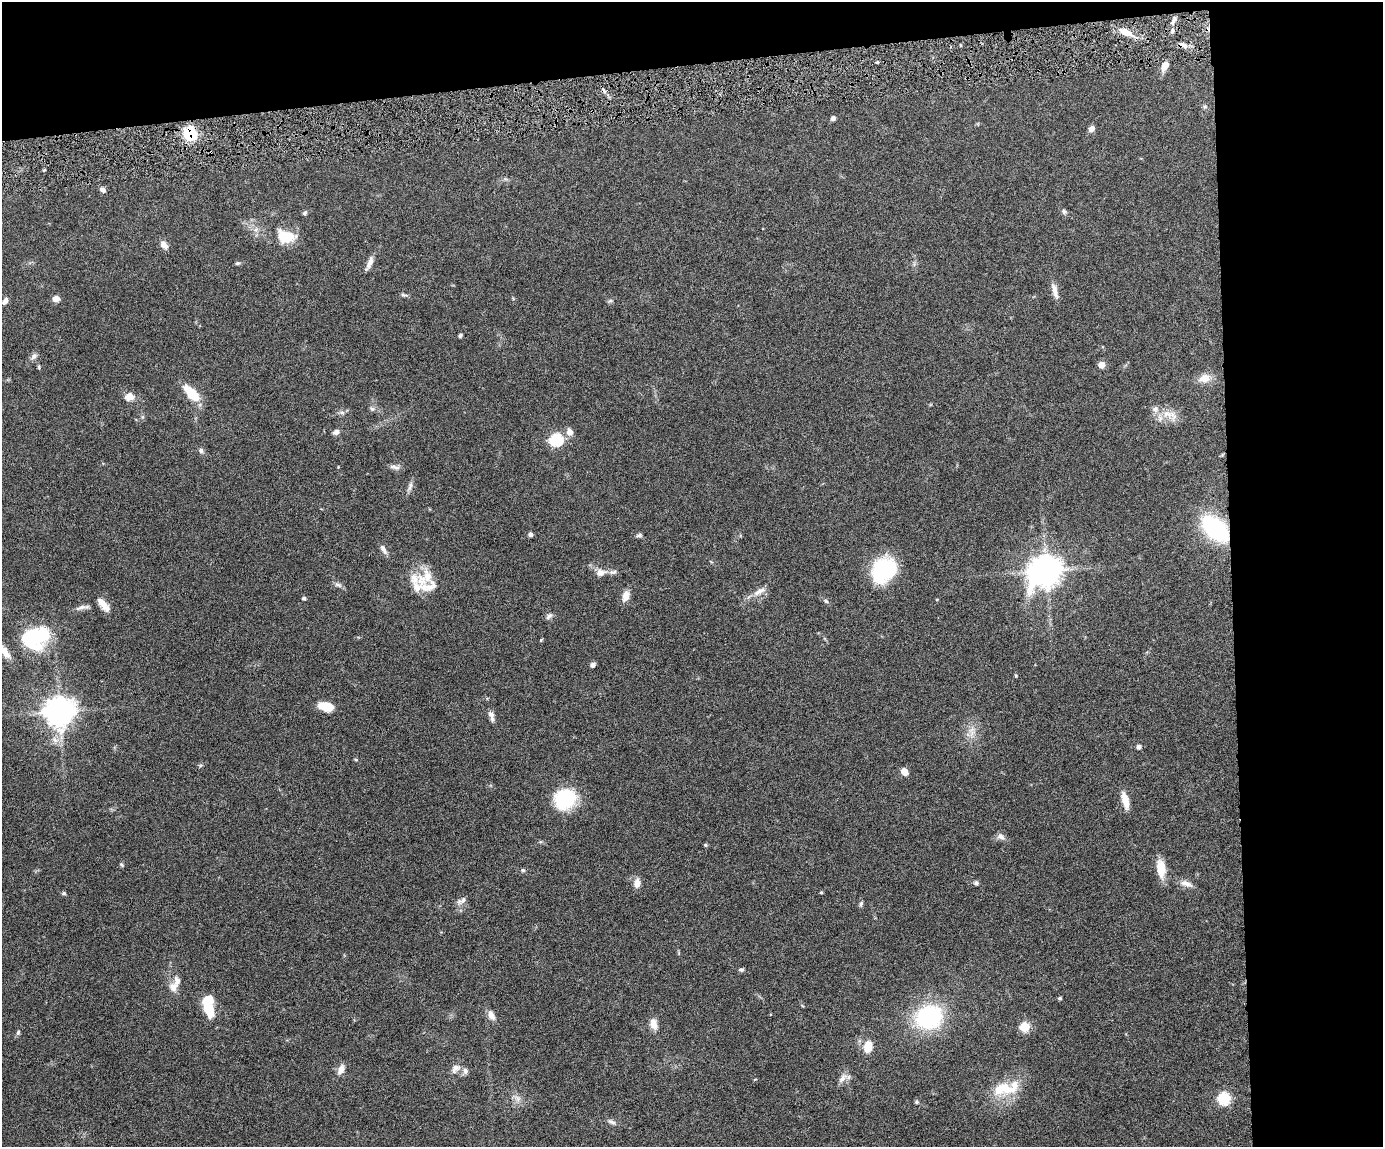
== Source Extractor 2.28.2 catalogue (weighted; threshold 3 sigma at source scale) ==
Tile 3 of 3 x 4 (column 3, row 1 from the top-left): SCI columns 3004-4384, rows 3438-4582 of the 4519 x 4583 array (HDU 1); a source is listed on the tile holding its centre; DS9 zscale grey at full resolution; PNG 1385 x 1149 px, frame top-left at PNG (2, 2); no overlay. Shown black and unused: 17% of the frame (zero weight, under 4 of 8 exposures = <1% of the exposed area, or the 3 px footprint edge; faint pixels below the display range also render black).
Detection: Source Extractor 2.28.2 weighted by HDU 2 'WHT'; one run over the whole footprint, this tile lists its part. Background 0.0445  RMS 0.0037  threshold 0.0153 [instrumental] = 3 sigma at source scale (4.09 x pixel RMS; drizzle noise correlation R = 1.36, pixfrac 0.8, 0.05/0.05 arcsec/px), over >= 5 px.
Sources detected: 106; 2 inside a brighter object's white glare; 1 cosmic-ray / hot-pixel residue — not listed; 8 inside a brighter listed object's ellipse — not listed separately; the other 95 listed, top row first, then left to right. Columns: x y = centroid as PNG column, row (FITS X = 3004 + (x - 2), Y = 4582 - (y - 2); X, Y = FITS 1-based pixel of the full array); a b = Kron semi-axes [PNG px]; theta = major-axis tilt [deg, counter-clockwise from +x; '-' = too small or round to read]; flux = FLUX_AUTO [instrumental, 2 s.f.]
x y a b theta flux
1174 20 12 4 56 1
1126 32 15 8 -18 3.6
1164 66 12 6 65 2.3
833 118 5 4 - 1
1091 129 7 6 - 1.5
190 134 11 10 - 15
44 170 4 3 - 0.34
103 190 8 6 -44 1
1064 212 7 5 -63 0.75
305 213 6 5 - 0.66
286 236 20 13 -11 9.1
164 245 12 8 -50 1.8
370 262 15 6 68 2
237 263 6 4 20 0.53
1055 291 23 6 -75 2.2
404 295 11 3 -9 0.6
56 299 7 6 - 2.1
5 301 8 6 53 1.3
610 301 6 4 18 0.49
460 335 4 4 - 0.65
34 356 10 6 45 1.1
1101 365 5 5 - 4.5
39 367 6 4 -89 0.36
1204 378 16 10 15 3.5
192 393 24 10 -46 7.3
129 397 10 9 - 2.9
372 409 6 6 - 0.68
342 412 7 4 -1 0.72
1167 414 18 9 -2 4.1
142 417 6 4 71 0.46
336 432 8 6 23 1.1
570 432 8 6 -67 2.4
556 440 6 6 - 42
201 450 6 6 - 0.84
395 467 17 5 -14 1.1
410 486 14 4 70 1.2
1215 529 20 11 -44 53
530 534 5 5 - 0.97
639 535 9 4 19 0.6
383 549 15 5 -60 1.3
883 570 22 18 29 33
1046 571 10 9 - 550
601 572 12 9 7 2.1
613 572 11 6 6 1.1
425 577 30 18 47 8.1
338 585 10 5 -14 0.94
759 591 19 7 27 2.4
626 596 12 7 76 3
303 598 4 4 - 0.77
826 601 7 4 -44 0.54
103 605 19 7 -52 3.2
81 607 16 5 17 1.4
549 616 9 5 45 0.93
32 634 41 18 18 18
541 640 4 3 - 0.34
593 665 6 5 - 1
326 706 15 8 -12 6.3
59 712 9 9 - 460
491 716 13 6 -75 1.6
1138 747 5 4 - 0.96
356 760 5 3 - 0.35
904 771 7 5 -56 2.6
565 799 25 21 31 16
1125 800 19 7 -75 3.8
1001 836 10 7 -26 1.4
705 845 5 4 - 0.48
121 864 6 4 -58 0.44
1161 868 24 10 -85 4.9
523 870 5 4 - 0.46
637 883 12 8 86 2.2
976 883 6 5 - 0.7
1186 884 19 6 -16 2
821 892 4 3 - 0.35
64 893 5 4 - 0.51
461 901 15 6 28 1.3
861 903 7 4 64 0.6
741 970 8 4 -5 0.6
173 987 12 11 - 2.6
1060 998 4 4 - 0.54
209 1009 15 9 -71 9.2
491 1015 11 7 -64 2.1
929 1017 23 20 20 35
653 1024 15 9 -75 2.5
1025 1027 5 5 - 18
18 1032 7 4 64 0.63
868 1047 13 10 81 4.3
455 1068 14 8 60 2
341 1070 12 7 63 2.3
465 1071 9 7 -74 1.1
842 1078 15 6 49 1.8
1002 1089 34 16 4 10
1224 1098 6 6 - 35
518 1099 7 5 -46 1.1
917 1102 5 4 - 0.44
612 1122 11 5 -21 1.1
Overlapping masked pixels (flux is a lower limit): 3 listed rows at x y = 1174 20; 190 134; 1215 529
Unlisted compact peaks at least as high as the median listed source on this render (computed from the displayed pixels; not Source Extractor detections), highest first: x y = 1016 676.